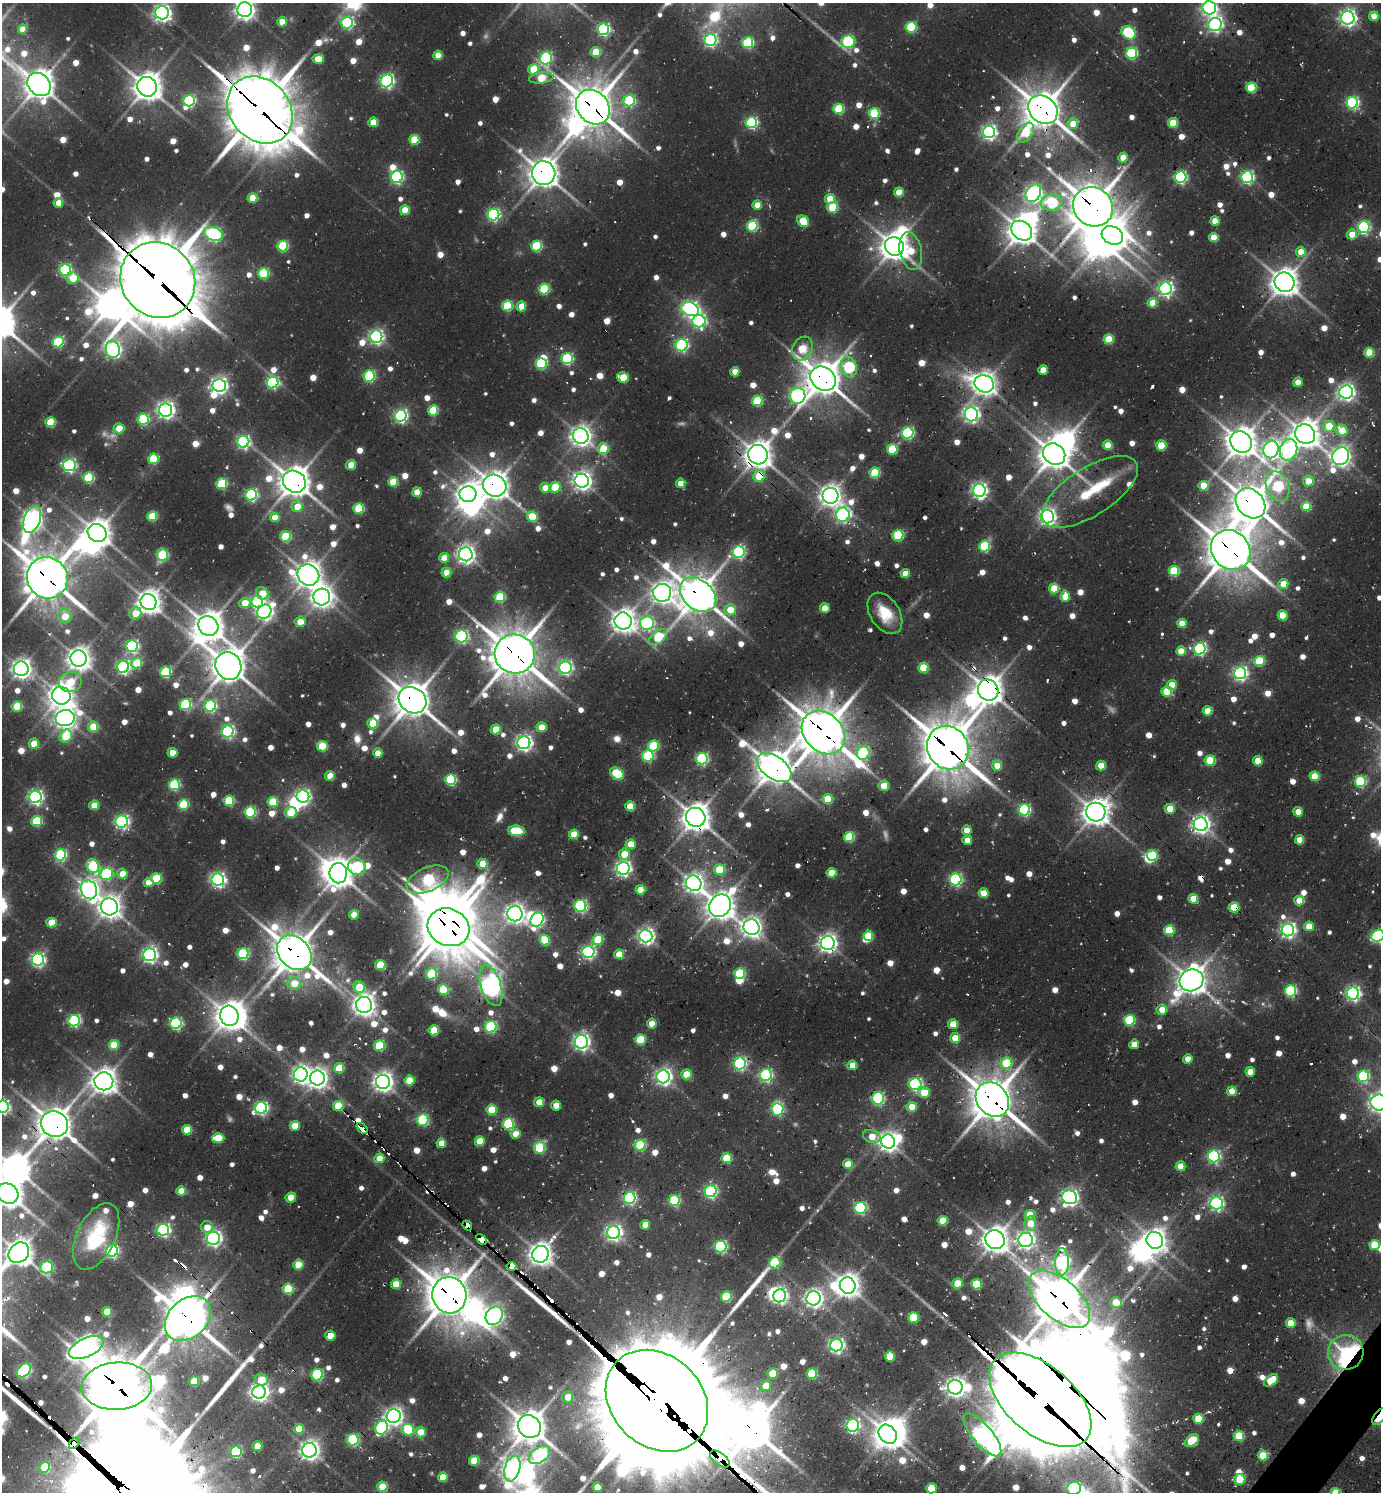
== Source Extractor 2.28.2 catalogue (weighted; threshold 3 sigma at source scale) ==
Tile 6 of 4 x 4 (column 2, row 2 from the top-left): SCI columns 1682-3060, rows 3048-4537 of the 6039 x 6026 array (HDU 1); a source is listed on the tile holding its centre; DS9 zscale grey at full resolution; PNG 1383 x 1494 px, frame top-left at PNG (2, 3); each listed source drawn as its Kron ellipse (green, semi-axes under 4 px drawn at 4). Shown black and unused: <1% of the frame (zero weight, under 2 of 3 exposures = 4% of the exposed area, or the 3 px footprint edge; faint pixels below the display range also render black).
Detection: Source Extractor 2.28.2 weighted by HDU 2 'WHT'; one run over the whole footprint, this tile lists its part. Background 0.121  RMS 0.011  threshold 0.0513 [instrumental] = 3 sigma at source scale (4.5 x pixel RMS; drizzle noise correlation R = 1.50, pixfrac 1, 0.05/0.05 arcsec/px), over >= 5 px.
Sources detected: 1025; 12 too faint to see at this stretch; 39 inside a brighter object's white glare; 19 cosmic-ray / hot-pixel residue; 4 long thin detections or spike segments (spike, bleed or trail) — neither listed nor drawn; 9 inside a brighter listed object's ellipse — not listed separately; of the other 942, all 500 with FLUX_AUTO >= 21.4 (the completeness limit of this list) listed and drawn (442 fainter detections not listed), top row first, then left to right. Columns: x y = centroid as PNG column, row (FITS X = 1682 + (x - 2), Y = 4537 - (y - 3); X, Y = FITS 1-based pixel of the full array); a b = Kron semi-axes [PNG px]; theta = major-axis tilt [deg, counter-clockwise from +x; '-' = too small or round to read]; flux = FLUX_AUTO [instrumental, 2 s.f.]
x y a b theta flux
1209 8 7 7 - 410
245 10 7 7 - 740
162 13 7 6 - 530
1374 16 5 4 - 24
1348 18 6 6 - 530
282 22 5 4 - 26
347 23 6 5 - 200
1215 25 6 6 - 400
911 27 5 5 - 100
23 29 5 4 - 27
603 29 6 5 - 220
1129 33 7 6 - 130
710 40 6 6 - 260
848 42 7 6 - 180
748 43 5 5 - 130
596 52 5 5 - 57
1132 53 5 5 - 140
438 55 4 4 - 29
546 58 6 6 - 210
318 59 5 4 - 33
534 69 5 5 - 53
541 78 12 5 6 58
387 81 7 6 - 320
39 84 13 10 -44 1700
147 87 10 9 - 1600
1251 88 5 5 - 76
189 101 6 5 - 170
629 101 6 5 - 120
1352 103 6 5 - 220
593 107 19 15 -47 3000
839 109 5 5 - 84
260 110 36 29 -49 6000
1043 110 16 13 -39 2600
874 113 5 5 - 110
373 122 5 4 - 38
751 123 5 5 - 180
1173 123 5 5 - 49
1073 124 5 5 - 27
989 132 6 6 - 400
1025 133 11 6 55 52
414 140 5 5 - 55
1123 158 5 4 - 28
544 173 12 11 - 1700
397 177 6 6 - 210
1181 177 6 5 - 240
1247 177 6 6 - 240
899 192 5 5 - 32
1033 193 9 7 59 500
252 198 5 4 - 46
830 199 5 5 - 36
58 203 5 4 - 22
1051 203 11 8 10 100
757 205 4 4 - 25
832 207 5 5 - 57
1093 207 21 19 -39 3200
405 210 5 5 - 34
494 215 6 5 - 230
803 221 6 5 - 55
1215 221 4 4 - 28
752 226 5 5 - 110
1364 227 6 6 - 220
1022 231 11 9 -37 1600
213 234 10 6 -21 310
1352 234 5 5 - 24
1112 235 11 8 -27 1400
1214 237 5 4 - 35
283 246 5 5 - 100
536 246 5 5 - 100
894 246 10 9 - 1500
911 251 19 11 -78 40
1301 252 5 5 - 25
65 270 6 5 - 180
263 273 5 5 - 110
73 278 6 5 - 37
158 280 39 36 -49 8700
1284 282 10 9 - 1400
544 289 5 5 - 85
1165 289 6 6 - 360
1152 303 5 5 - 30
507 306 5 5 - 81
521 306 5 4 - 28
690 309 9 6 -21 450
699 321 6 6 - 290
376 337 6 6 - 350
1109 339 5 5 - 59
58 342 5 5 - 120
682 345 6 6 - 230
802 348 12 9 61 56
113 349 9 7 -76 420
1369 353 5 5 - 46
567 359 5 5 - 160
541 363 5 5 - 130
849 367 11 7 -71 140
1043 370 5 4 - 27
735 372 4 4 - 23
369 376 5 5 - 140
623 377 6 5 - 42
823 379 14 11 -37 2300
1298 382 5 4 - 26
273 383 6 5 - 200
984 384 10 8 -23 1000
219 385 6 6 - 540
1346 392 7 6 - 540
797 396 8 8 - 340
757 401 5 5 - 80
166 410 6 6 - 570
433 410 5 5 - 69
971 414 7 6 - 470
401 416 6 6 - 290
143 419 5 5 - 130
50 422 5 5 - 63
1329 426 5 5 - 40
119 428 5 5 - 27
1342 430 6 5 - 41
908 433 6 5 - 180
1305 434 10 9 - 1500
581 436 8 7 - 890
243 442 6 6 - 290
1241 442 11 10 - 1700
1108 445 5 5 - 31
1161 446 5 5 - 46
603 449 5 5 - 49
892 449 5 5 - 73
1271 449 9 7 72 590
1288 450 11 8 70 250
1054 454 11 10 - 1800
758 455 10 9 - 1500
1341 456 9 8 - 760
153 459 5 5 - 84
69 465 6 6 - 260
351 465 5 4 - 34
875 473 5 5 - 76
759 476 6 5 - 46
88 478 5 5 - 100
582 481 7 7 - 710
1308 481 5 5 - 24
294 482 12 10 -36 1900
393 482 5 5 - 49
681 483 4 4 - 24
222 484 5 5 - 98
495 486 12 10 -29 1500
1204 486 5 5 - 42
1277 486 16 11 -66 110
555 487 5 5 - 47
545 488 5 4 - 21
979 490 6 6 - 460
417 492 5 4 - 28
1090 492 55 24 33 120
468 494 8 8 - 910
251 495 6 5 - 200
830 496 8 8 - 950
1251 503 16 13 -47 2400
1306 506 5 5 - 39
297 507 5 5 - 26
359 508 5 5 - 87
843 515 7 6 - 320
152 516 5 5 - 58
275 517 5 4 - 26
532 517 5 5 - 54
1047 517 6 6 - 580
32 520 14 8 69 850
97 533 10 8 -37 1400
898 535 5 5 - 110
285 536 5 5 - 73
985 546 5 5 - 110
1231 550 21 18 -47 3100
739 552 6 6 - 220
162 554 6 6 - 86
466 554 7 7 - 620
444 558 5 5 - 24
1174 571 5 5 - 85
446 573 5 5 - 28
905 574 4 4 - 22
308 575 11 10 - 1300
47 578 21 20 - 3300
1283 584 5 5 - 24
1054 588 5 5 - 44
262 593 7 6 - 27
662 593 9 9 - 860
698 595 20 14 -40 2500
1065 596 5 5 - 28
322 597 8 8 - 940
500 597 5 5 - 82
148 602 8 7 - 1200
257 602 6 5 - 190
245 603 6 5 - 24
825 608 5 4 - 25
730 610 5 5 - 30
264 612 7 6 - 470
135 613 6 5 - 25
885 613 22 14 -57 37
1283 615 5 5 - 46
65 616 7 6 - 25
623 621 8 8 - 1100
300 622 5 5 - 24
647 623 7 6 - 250
1182 623 5 4 - 25
208 626 10 9 - 1700
461 636 6 6 - 220
658 637 10 5 38 84
132 646 6 6 - 220
1200 649 6 5 - 240
1181 651 4 4 - 28
515 654 20 19 - 3400
79 659 8 8 - 1000
1259 661 5 5 - 78
137 663 5 5 - 66
228 666 14 13 - 2100
123 667 6 6 - 290
565 668 6 6 - 290
923 668 5 5 - 57
21 669 7 7 - 740
165 672 5 5 - 97
1240 673 6 6 - 330
70 682 11 10 - 37
1172 685 5 5 - 31
988 690 11 10 - 1600
1167 691 5 5 - 61
61 696 9 8 - 1100
412 700 14 12 -37 2400
185 705 6 5 - 120
17 706 5 5 - 59
210 706 6 5 - 170
1207 711 5 4 - 31
65 718 10 8 11 870
373 723 5 5 - 52
93 727 5 5 - 39
542 727 5 5 - 30
496 729 5 5 - 38
228 732 6 6 - 250
823 733 24 19 -45 3700
66 736 7 5 54 74
524 743 6 6 - 470
34 744 5 5 - 33
322 746 5 5 - 66
653 746 5 5 - 94
948 748 22 20 -59 3900
172 753 5 5 - 29
378 753 5 4 - 22
863 753 7 6 - 160
648 756 6 5 - 110
702 759 6 5 - 200
1210 760 5 5 - 69
1258 761 4 4 - 34
997 766 5 5 - 24
1101 766 5 5 - 28
774 768 20 11 -35 2300
617 774 7 5 -33 99
330 776 5 4 - 29
1315 776 5 5 - 44
450 780 5 5 - 120
1360 782 5 5 - 120
174 785 5 5 - 130
884 786 5 5 - 28
303 796 6 6 - 340
35 797 6 6 - 350
828 799 5 5 - 46
229 801 5 5 - 75
273 802 5 5 - 58
183 804 5 5 - 80
94 805 5 5 - 33
630 806 5 5 - 45
1170 809 5 5 - 33
1024 810 5 5 - 170
250 812 5 5 - 130
1096 812 10 9 - 1400
1298 812 5 4 - 25
291 813 6 5 - 43
696 817 10 9 - 1700
37 821 5 5 - 78
122 822 6 6 - 320
1201 824 7 7 - 650
967 830 5 4 - 22
517 831 8 5 -6 77
574 834 5 5 - 37
849 837 5 5 - 74
967 840 5 4 - 22
1300 840 5 4 - 27
631 844 5 5 - 27
624 854 5 5 - 31
61 855 6 5 - 160
1153 856 6 5 - 64
482 864 5 5 - 35
93 866 7 6 - 99
357 867 9 8 - 130
623 868 6 6 - 430
719 870 5 5 - 56
338 873 10 9 - 1600
831 873 5 5 - 35
106 874 7 6 - 130
122 874 5 5 - 25
156 878 5 5 - 76
218 880 6 6 - 380
427 880 22 12 23 150
956 880 6 6 - 220
148 882 5 5 - 23
694 883 8 7 - 700
89 890 10 8 -65 740
640 890 5 5 - 30
984 893 5 5 - 30
1193 899 5 5 - 38
1299 900 5 5 - 30
580 906 6 6 - 210
720 906 12 10 50 1600
109 907 8 8 - 1000
1234 907 5 5 - 48
515 914 8 7 - 750
354 915 5 5 - 24
537 920 8 6 59 240
51 922 5 5 - 41
1309 926 5 5 - 32
449 927 21 18 -26 4000
751 927 8 7 - 820
1169 930 5 5 - 72
1288 930 6 6 - 440
646 936 6 6 - 520
868 936 5 5 - 41
1378 936 6 5 - 240
598 939 5 5 - 56
545 940 5 5 - 55
828 943 7 7 - 670
588 952 6 6 - 290
294 953 19 15 -47 3000
243 954 5 5 - 140
619 954 5 5 - 30
150 955 6 6 - 420
38 960 6 6 - 310
380 965 5 5 - 58
740 973 5 5 - 96
432 974 6 5 - 99
1192 980 12 11 - 1600
294 983 7 6 - 29
491 986 21 10 -72 930
359 987 6 5 - 50
443 989 5 5 - 66
1290 991 5 5 - 160
1353 994 6 6 - 370
364 1005 8 8 - 970
1162 1010 5 5 - 22
229 1016 10 9 - 1600
1129 1020 5 5 - 110
74 1021 6 5 - 210
176 1023 6 5 - 200
652 1024 5 5 - 26
953 1024 5 5 - 36
491 1027 6 5 - 130
434 1030 5 5 - 52
955 1038 5 5 - 32
640 1040 5 5 - 74
581 1042 6 6 - 510
1134 1044 5 4 - 22
114 1045 5 5 - 39
379 1046 5 5 - 79
1188 1059 5 4 - 22
740 1063 6 6 - 230
1007 1063 6 5 - 70
852 1065 5 4 - 24
339 1068 5 5 - 44
1250 1072 5 4 - 24
301 1074 7 7 - 530
686 1074 5 5 - 45
766 1075 6 6 - 220
1363 1076 6 5 - 140
663 1077 6 6 - 510
317 1078 7 7 - 820
409 1080 5 5 - 46
104 1081 9 9 - 1400
383 1082 7 7 - 750
915 1084 6 6 - 240
1232 1091 5 4 - 27
924 1093 6 5 - 35
878 1098 6 6 - 160
992 1099 18 15 -49 3500
539 1102 5 4 - 28
1379 1103 8 8 - 810
556 1105 5 5 - 26
338 1106 5 5 - 47
3 1107 6 6 - 290
912 1107 5 5 - 28
261 1108 6 6 - 270
777 1109 6 6 - 160
492 1110 5 5 - 56
423 1120 6 5 - 120
54 1124 14 12 -30 2200
508 1124 5 5 - 120
295 1126 5 5 - 31
362 1129 7 4 -41 35
187 1130 5 5 - 49
515 1134 5 5 - 23
872 1136 9 6 -17 23
218 1138 6 5 - 51
480 1141 5 5 - 38
888 1142 7 6 - 770
441 1143 5 4 - 24
640 1145 5 5 - 110
540 1148 6 5 - 91
1214 1156 6 6 - 230
379 1158 5 5 - 28
727 1158 5 5 - 60
848 1164 5 4 - 24
1180 1166 5 5 - 24
181 1191 5 4 - 27
711 1191 6 6 - 230
7 1193 11 9 -35 1700
291 1197 5 5 - 26
1070 1197 7 6 - 530
630 1198 6 5 - 220
674 1200 5 5 - 120
1216 1203 6 6 - 340
860 1208 6 6 - 170
1030 1215 5 5 - 45
943 1221 5 5 - 49
1030 1224 7 6 - 26
467 1225 5 3 - 240
645 1225 5 5 - 23
207 1227 6 6 - 22
163 1230 6 6 - 260
613 1232 6 6 - 470
96 1236 36 19 64 77
213 1238 6 6 - 430
481 1239 6 4 -46 840
995 1240 10 9 - 1400
1026 1240 7 7 - 610
1155 1240 9 8 - 1000
1374 1245 5 5 - 56
721 1247 6 6 - 200
112 1251 6 6 - 230
19 1253 11 9 45 1500
540 1254 8 8 - 1100
1062 1262 14 7 89 230
775 1263 6 5 - 91
298 1265 5 5 - 38
511 1266 5 4 - 710
47 1267 6 6 - 130
958 1283 5 5 - 40
396 1284 5 5 - 27
976 1284 5 5 - 64
848 1286 8 8 - 1200
288 1289 5 5 - 78
449 1295 18 17 - 3500
780 1296 7 6 - 320
726 1297 5 5 - 80
814 1298 7 7 - 660
1059 1299 37 19 -41 3700
1116 1302 5 5 - 33
107 1312 5 5 - 40
494 1316 9 8 - 550
913 1317 5 5 - 69
188 1318 26 19 43 3200
1291 1323 5 5 - 32
330 1336 5 5 - 24
836 1345 6 6 - 390
86 1348 19 9 24 1100
1346 1352 18 17 - 240
890 1356 5 5 - 43
24 1370 8 5 41 240
773 1373 5 5 - 45
812 1374 5 5 - 75
317 1375 6 6 - 120
261 1380 6 6 - 28
1271 1380 8 5 39 46
194 1381 5 5 - 40
117 1386 35 23 4 5100
766 1386 5 5 - 23
955 1387 7 7 - 820
259 1392 7 6 - 650
568 1397 6 5 - 21
1040 1400 61 34 -41 16000
657 1401 56 45 -44 41000
394 1416 7 7 - 560
1380 1417 10 5 52 130
1198 1419 5 5 - 51
853 1425 6 6 - 270
529 1426 12 11 - 2100
381 1428 7 6 - 200
299 1429 5 5 - 30
408 1430 6 5 - 100
421 1432 5 5 - 26
888 1434 10 8 -50 1500
982 1435 27 10 -50 930
1239 1436 5 5 - 60
353 1440 6 5 - 150
1192 1441 8 5 37 65
74 1443 6 3 51 1600
257 1446 5 5 - 29
309 1450 7 7 - 780
236 1452 5 5 - 120
539 1455 12 7 34 240
1263 1455 5 5 - 45
720 1459 11 6 -38 1100
474 1461 5 5 - 43
45 1467 5 5 - 62
512 1469 13 7 73 700
443 1477 5 5 - 27
1240 1479 5 5 - 39
382 1487 5 5 - 43
598 1487 5 5 - 29
931 1488 5 5 - 49
1074 1488 7 6 - 180
1336 1492 5 5 - 43
Overlapping masked pixels (flux is a lower limit): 56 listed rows (the first 20) at x y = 593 107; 260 110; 1043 110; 544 173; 1051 203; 1093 207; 1022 231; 158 280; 823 379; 984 384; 758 455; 759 476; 294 482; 495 486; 1251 503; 1231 550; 47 578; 698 595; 322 597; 885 613
Isophote crosses this tile's border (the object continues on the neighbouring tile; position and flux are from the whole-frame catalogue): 13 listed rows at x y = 1209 8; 245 10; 162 13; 1378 936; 1379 1103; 3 1107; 7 1193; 19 1253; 1040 1400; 1380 1417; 931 1488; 1074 1488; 1336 1492